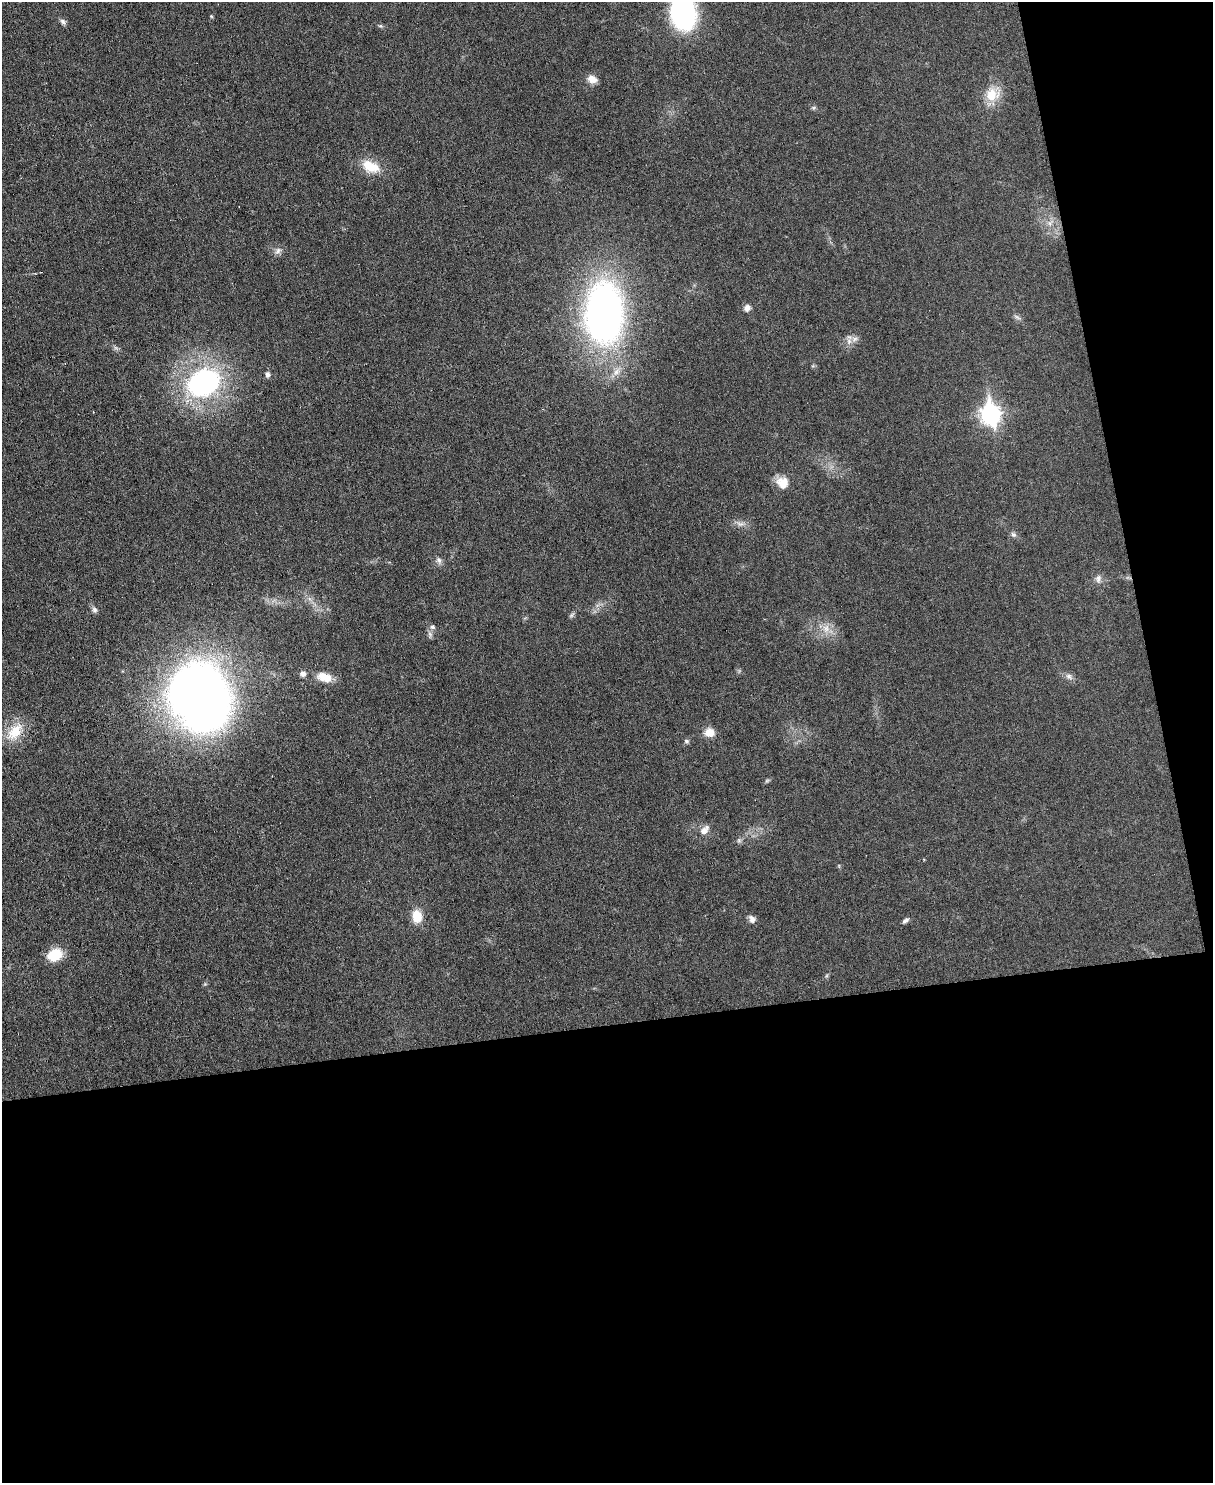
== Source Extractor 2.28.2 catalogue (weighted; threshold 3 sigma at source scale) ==
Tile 12 of 4 x 3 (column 4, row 3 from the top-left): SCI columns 3635-4845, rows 138-1618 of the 4847 x 4831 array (HDU 1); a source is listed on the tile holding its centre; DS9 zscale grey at full resolution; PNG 1215 x 1485 px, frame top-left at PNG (2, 2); no overlay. Shown black and unused: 36% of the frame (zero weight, under 3 of 6 exposures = <1% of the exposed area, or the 3 px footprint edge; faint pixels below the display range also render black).
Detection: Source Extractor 2.28.2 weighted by HDU 2 'WHT'; one run over the whole footprint, this tile lists its part. Background 0.0265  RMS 0.0038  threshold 0.0153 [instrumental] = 3 sigma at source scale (4.09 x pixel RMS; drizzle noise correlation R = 1.36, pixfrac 0.8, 0.05/0.05 arcsec/px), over >= 5 px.
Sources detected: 41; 1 inside a brighter object's white glare — not listed; the other 40 listed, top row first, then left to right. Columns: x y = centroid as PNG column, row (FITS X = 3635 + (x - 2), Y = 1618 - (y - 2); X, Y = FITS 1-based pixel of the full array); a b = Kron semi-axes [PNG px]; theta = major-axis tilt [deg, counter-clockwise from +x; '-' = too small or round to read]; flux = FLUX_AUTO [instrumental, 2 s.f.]
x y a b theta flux
684 14 36 28 -82 40
211 16 6 3 -71 0.34
63 22 9 6 -47 1.1
380 26 6 4 17 0.47
592 79 12 9 -30 2.8
992 95 17 15 26 7.9
371 167 25 14 -23 7.9
1050 223 7 5 -89 1.1
278 251 10 7 42 1.4
747 308 8 7 - 1.7
604 313 50 30 -90 170
1017 317 10 4 -35 0.87
854 339 10 7 17 1.7
616 372 13 7 58 2.6
267 375 7 5 -85 1.1
204 383 31 23 28 69
990 414 10 8 -83 150
782 483 16 13 -35 4.4
740 524 13 5 -4 1.5
1013 534 8 6 -42 0.94
439 560 9 7 -62 1.3
1098 578 11 7 80 1.5
94 610 8 6 -73 1
572 615 9 4 42 0.67
432 627 8 6 -3 0.95
826 628 11 8 -57 2.6
303 674 7 7 - 1.1
1069 676 10 7 -45 1.4
324 677 19 11 -19 4.8
194 689 46 32 48 250
15 732 25 15 52 8.4
710 732 7 7 - 6.2
686 741 7 5 -16 0.65
767 780 7 4 20 0.51
704 830 13 8 45 2.6
739 840 7 4 72 0.6
417 916 15 11 -83 5.8
752 919 10 7 -60 1.6
905 920 9 5 33 0.97
55 955 15 11 27 9.4
Isophote crosses this tile's border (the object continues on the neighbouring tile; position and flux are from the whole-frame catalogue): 1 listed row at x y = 684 14